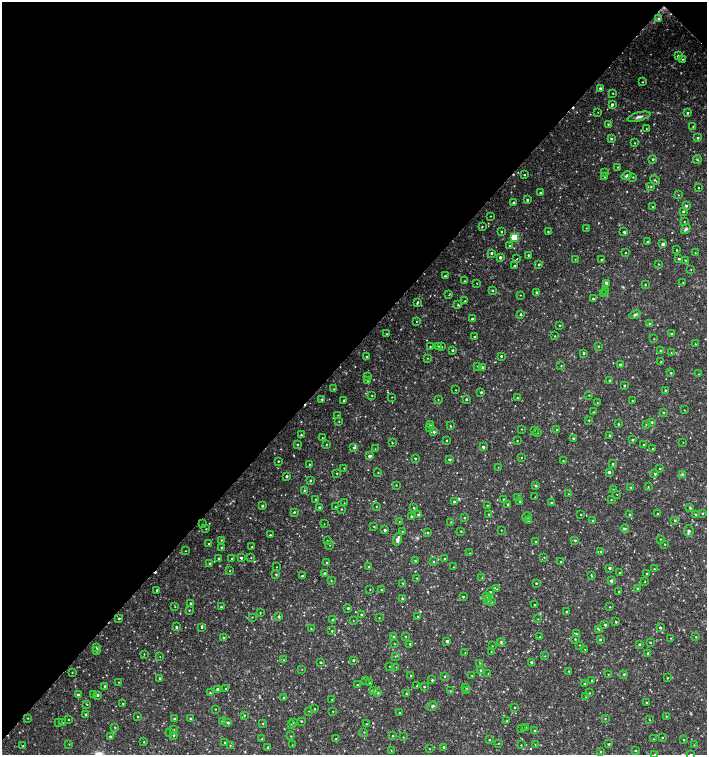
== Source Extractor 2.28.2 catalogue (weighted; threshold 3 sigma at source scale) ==
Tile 2 of 4 x 4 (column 2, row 1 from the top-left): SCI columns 1636-3044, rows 4519-6024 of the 6024 x 6030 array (HDU 1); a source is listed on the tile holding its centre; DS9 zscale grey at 2 x 2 block average (1 PNG px = mean of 2 x 2 image px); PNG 709 x 757 px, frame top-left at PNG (2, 2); each listed source drawn as its Kron ellipse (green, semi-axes under 4 px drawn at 4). Shown black and unused: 47% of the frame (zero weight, under 2 of 3 exposures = <1% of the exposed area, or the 3 px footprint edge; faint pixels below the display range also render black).
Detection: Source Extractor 2.28.2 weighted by HDU 2 'WHT'; one run over the whole footprint, this tile lists its part. Background 0.0326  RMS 0.004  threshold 0.0181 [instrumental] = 3 sigma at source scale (4.5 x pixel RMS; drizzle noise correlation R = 1.50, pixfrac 1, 0.0396/0.0396 arcsec/px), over >= 5 px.
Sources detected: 458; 3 cosmic-ray / hot-pixel residue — neither listed nor drawn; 1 coinciding with a brighter row at this scale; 3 inside a brighter listed object's ellipse — not listed separately; the other 451 listed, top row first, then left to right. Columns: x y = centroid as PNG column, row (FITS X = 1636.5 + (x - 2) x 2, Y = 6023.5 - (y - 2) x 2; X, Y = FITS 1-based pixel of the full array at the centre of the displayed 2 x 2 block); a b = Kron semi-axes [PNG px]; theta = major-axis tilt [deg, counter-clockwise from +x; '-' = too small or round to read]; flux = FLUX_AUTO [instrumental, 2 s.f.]
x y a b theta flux
659 19 3 3 - 1.8
678 56 4 3 - 1.2
682 59 2 2 - 0.5
642 82 2 2 - 0.49
600 88 3 3 - 1.4
613 93 2 2 - 0.53
612 104 3 2 - 2
598 112 2 2 - 0.3
687 113 2 2 - 1.2
639 117 12 3 15 2.8
608 124 3 2 - 0.54
693 127 2 2 - 0.43
646 129 2 2 - 0.39
698 138 3 2 - 1.2
611 139 3 2 - 1.1
635 143 2 2 - 0.4
653 159 2 2 - 1.1
697 159 4 2 - 0.74
618 167 2 2 - 0.52
604 172 2 2 - 0.73
524 175 2 2 - 0.65
627 175 5 3 - 1.6
605 176 3 2 - 1.4
633 177 2 2 - 0.48
655 180 5 2 - 0.77
651 186 3 2 - 0.65
699 188 2 2 - 0.51
540 193 2 2 - 1.2
678 195 2 2 - 0.38
527 200 2 2 - 1.2
513 203 3 2 - 1.2
686 206 2 2 - 1.8
653 207 2 2 - 0.62
683 212 3 2 - 0.94
490 216 2 2 - 0.36
684 221 3 2 - 0.39
482 226 2 2 - 0.5
586 228 2 2 - 0.4
686 229 5 3 - 1.6
501 231 2 2 - 0.68
548 232 2 2 - 0.7
624 232 3 2 - 1.3
515 237 3 3 - 38
647 242 2 2 - 1.1
663 244 3 3 - 2
509 246 2 2 - 1
677 250 2 2 - 0.66
625 252 2 2 - 0.37
491 253 2 2 - 1.5
695 253 2 2 - 0.3
528 255 2 2 - 0.96
500 257 2 2 - 2.4
517 259 2 2 - 0.54
575 259 2 2 - 0.4
601 259 2 2 - 0.59
679 259 3 2 - 1.1
685 260 3 2 - 0.53
539 264 2 2 - 0.98
658 264 2 2 - 0.49
514 266 2 2 - 0.99
691 270 2 2 - 0.37
445 276 2 2 - 1.2
464 281 2 2 - 0.7
477 283 2 2 - 0.29
606 283 4 2 - 2.2
683 283 2 2 - 0.47
645 284 2 2 - 0.53
492 290 3 2 - 1.1
537 292 3 2 - 1.3
606 292 2 2 - 0.73
604 294 2 2 - 1.1
449 295 2 2 - 0.41
520 295 2 2 - 0.36
593 299 2 2 - 1.4
465 301 2 2 - 0.55
417 303 3 2 - 0.9
458 305 3 2 - 0.7
521 314 2 2 - 3.4
635 314 6 3 32 1.5
472 319 2 2 - 1.4
416 321 2 2 - 0.36
650 324 3 3 - 0.97
560 325 2 2 - 0.83
386 334 2 2 - 0.71
672 334 2 2 - 1.2
555 336 2 2 - 0.52
475 337 2 2 - 0.98
654 339 2 2 - 0.4
695 344 2 2 - 0.46
438 346 2 2 - 1.1
598 346 2 2 - 0.61
430 347 2 2 - 0.61
441 347 2 2 - 0.61
452 350 2 2 - 1.4
660 351 2 2 - 0.59
584 353 2 2 - 1.2
671 353 2 2 - 0.35
367 356 2 2 - 0.67
501 356 2 2 - 0.98
427 358 2 2 - 0.42
661 362 2 2 - 0.79
561 365 3 2 - 0.43
620 365 2 2 - 1.8
478 366 2 2 - 0.69
482 367 3 2 - 1.3
671 373 2 2 - 0.74
699 374 2 2 - 0.37
368 376 2 2 - 0.47
610 380 2 2 - 1.4
368 381 3 3 - 0.81
624 386 2 2 - 1.1
334 389 2 2 - 0.33
456 390 2 2 - 0.35
665 390 2 2 - 0.62
481 392 2 2 - 1.3
372 395 2 2 - 0.44
589 395 2 2 - 0.45
392 397 2 2 - 0.38
517 398 2 2 - 0.6
322 399 3 3 - 0.9
438 399 2 2 - 0.42
466 399 2 2 - 1.2
344 400 2 2 - 0.68
632 400 2 2 - 0.42
597 403 2 2 - 0.45
684 410 2 2 - 0.39
593 412 2 2 - 0.46
664 413 2 2 - 0.61
338 416 2 2 - 0.6
589 420 2 2 - 0.57
339 422 2 2 - 0.38
652 422 2 2 - 1.1
618 424 2 2 - 0.84
647 424 2 2 - 0.66
430 425 2 2 - 0.64
450 426 2 2 - 0.62
430 428 2 2 - 1
522 429 2 2 - 0.39
534 430 2 2 - 0.4
557 430 3 2 - 0.47
434 432 3 3 - 1.4
537 432 2 2 - 0.67
301 435 3 2 - 0.96
609 435 2 2 - 1.1
322 438 2 2 - 0.31
573 438 2 2 - 0.91
447 440 2 2 - 0.47
517 440 2 2 - 0.53
633 440 2 2 - 1.1
683 442 2 2 - 0.29
392 443 2 2 - 0.54
326 444 2 2 - 0.47
297 445 2 2 - 0.79
643 445 2 2 - 0.42
483 447 2 2 - 1.8
354 448 3 3 - 1.5
375 449 2 2 - 0.32
653 449 2 2 - 0.8
369 456 3 3 - 1.6
521 457 2 2 - 0.32
415 458 2 2 - 1.1
449 459 2 2 - 1.5
278 461 2 2 - 0.71
563 461 2 2 - 0.7
309 464 2 2 - 0.44
613 464 2 2 - 1
498 467 2 2 - 0.29
344 468 2 2 - 0.47
660 469 2 2 - 0.69
378 472 2 2 - 0.4
609 472 2 2 - 2
337 473 2 2 - 0.51
655 474 3 3 - 0.71
682 474 3 2 - 0.92
286 476 2 2 - 1.9
310 480 2 2 - 0.95
396 485 2 2 - 0.45
536 486 3 3 - 1.1
631 487 3 2 - 0.66
648 487 3 2 - 0.48
304 490 3 2 - 0.61
613 490 2 2 - 0.41
568 494 2 2 - 0.39
617 495 2 2 - 0.7
535 497 2 2 - 0.35
517 498 2 2 - 0.54
316 499 2 2 - 0.51
504 499 2 2 - 0.82
611 499 2 2 - 0.43
520 501 2 2 - 0.57
454 502 2 2 - 2.2
344 503 2 2 - 0.36
551 503 3 3 - 1
508 504 2 2 - 1.1
487 505 2 2 - 0.48
262 506 2 2 - 1.1
376 506 2 2 - 0.41
335 507 2 2 - 0.48
320 508 2 2 - 2.8
414 508 3 2 - 0.79
690 508 3 3 - 0.92
341 509 2 2 - 0.6
294 512 2 2 - 0.88
658 513 2 2 - 0.96
703 513 2 2 - 0.63
489 514 3 2 - 0.81
630 514 2 2 - 0.87
695 514 2 2 - 0.81
418 515 2 2 - 1.3
581 515 2 2 - 0.4
411 516 2 2 - 1.5
527 517 5 3 - 1.9
464 518 2 2 - 1
593 520 2 2 - 0.64
675 520 3 2 - 1
399 521 2 2 - 0.36
528 521 2 2 - 0.45
451 522 3 2 - 0.46
202 524 2 2 - 0.37
324 524 2 2 - 0.31
374 527 2 2 - 0.48
206 529 2 2 - 0.42
625 529 4 3 - 0.97
385 530 2 2 - 2
501 530 2 2 - 0.44
402 531 2 2 - 0.47
461 531 2 2 - 0.65
689 531 5 5 - 2.1
428 533 2 2 - 0.61
270 535 2 2 - 1
398 539 6 3 75 4.5
661 539 2 2 - 0.44
221 540 3 2 - 0.64
327 540 2 2 - 0.31
575 540 3 3 - 1.1
536 541 2 2 - 0.97
209 544 2 2 - 0.5
665 544 2 2 - 0.45
330 545 2 2 - 0.29
221 547 2 2 - 0.51
252 547 2 2 - 0.93
185 551 2 2 - 0.36
601 552 2 2 - 0.72
469 553 2 2 - 0.4
544 557 2 2 - 0.41
241 558 2 2 - 1.4
251 558 2 2 - 0.41
219 559 2 2 - 1.1
232 559 2 2 - 0.61
445 559 2 2 - 1.1
415 561 3 3 - 0.82
327 562 2 2 - 0.49
434 562 3 2 - 0.77
561 562 2 2 - 0.43
209 563 2 2 - 0.9
277 567 2 2 - 0.37
369 567 2 2 - 1
453 567 2 2 - 0.34
609 568 2 2 - 1.9
654 569 2 2 - 0.58
229 571 2 2 - 0.44
619 572 2 2 - 0.42
325 573 2 2 - 1.3
276 574 3 2 - 0.84
647 574 2 2 - 0.51
302 576 2 2 - 1.1
592 576 3 2 - 0.72
417 578 2 2 - 0.47
482 578 3 2 - 0.45
331 581 2 2 - 0.6
611 581 2 2 - 2.8
645 582 2 2 - 0.38
403 583 2 2 - 0.55
536 583 2 2 - 0.9
638 588 3 2 - 0.87
370 589 2 2 - 0.45
381 589 2 2 - 0.58
497 589 2 2 - 0.39
157 590 2 2 - 1.4
490 592 2 2 - 0.55
619 592 2 2 - 1.1
486 596 3 2 - 1.3
463 597 2 2 - 0.85
402 599 2 2 - 1.2
487 600 3 3 - 1.4
491 602 3 3 - 0.93
190 603 3 3 - 0.86
535 605 2 2 - 0.43
175 607 2 2 - 0.35
221 607 3 2 - 0.69
610 607 2 2 - 0.48
348 608 2 2 - 1.2
189 610 2 2 - 0.62
260 612 3 2 - 0.53
567 612 2 2 - 1.3
361 614 2 2 - 0.82
252 617 2 2 - 0.42
279 617 3 2 - 1.3
418 617 2 2 - 0.59
119 618 2 2 - 1.3
379 618 2 2 - 0.41
538 619 2 2 - 0.36
333 620 3 2 - 0.95
353 621 2 2 - 0.26
616 622 2 2 - 0.85
605 625 2 2 - 1.5
176 627 3 2 - 1.2
202 627 3 2 - 1
660 627 2 2 - 1.6
311 629 2 2 - 0.62
599 629 4 2 - 1.1
332 631 3 2 - 0.65
576 634 3 2 - 1.2
405 636 2 2 - 0.65
394 637 2 2 - 0.9
540 637 3 2 - 0.61
696 637 2 2 - 0.44
224 638 2 2 - 0.59
670 638 2 2 - 0.3
575 639 2 2 - 0.62
600 639 2 2 - 0.94
447 641 2 2 - 2.6
501 642 4 3 - 0.96
650 642 3 2 - 0.46
395 644 2 2 - 0.4
410 644 2 2 - 0.99
639 644 2 2 - 1.2
579 645 2 2 - 0.37
492 646 2 2 - 0.31
97 648 3 2 - 1
585 649 2 2 - 0.29
96 651 3 2 - 0.91
491 651 2 2 - 0.43
465 653 2 2 - 0.47
648 653 3 2 - 1.5
144 654 2 2 - 0.38
395 656 3 2 - 0.42
545 656 2 2 - 0.43
160 657 2 2 - 0.32
284 660 3 2 - 0.63
353 660 2 2 - 0.96
320 662 2 2 - 0.79
531 662 3 3 - 1.3
480 663 2 2 - 0.48
389 666 2 2 - 0.4
396 667 2 2 - 0.34
302 669 2 2 - 0.3
481 670 2 2 - 1.8
569 671 2 2 - 0.52
72 672 2 2 - 0.46
488 673 2 2 - 0.33
608 674 2 2 - 0.41
624 674 3 2 - 1
411 675 2 2 - 0.75
445 676 2 2 - 0.81
472 676 2 2 - 0.45
159 678 2 2 - 0.82
667 678 2 2 - 0.54
365 680 2 2 - 0.8
432 680 2 2 - 1.1
592 680 2 2 - 1.6
118 682 2 2 - 0.33
369 683 2 2 - 0.53
584 684 2 2 - 0.94
357 685 2 2 - 0.84
105 686 2 2 - 1
417 686 2 2 - 0.46
424 687 2 2 - 0.65
466 687 3 2 - 1.1
217 689 3 2 - 1.3
226 689 2 2 - 0.8
374 690 3 3 - 1.6
466 690 3 2 - 0.62
450 691 3 2 - 0.58
378 692 3 2 - 1.5
210 693 3 2 - 0.64
406 693 2 2 - 0.63
589 693 2 2 - 0.43
93 694 2 2 - 0.64
78 695 2 2 - 3.3
97 695 2 2 - 1.3
284 697 2 2 - 0.78
586 697 2 2 - 0.46
332 699 2 2 - 0.57
646 702 2 2 - 1
123 703 2 2 - 0.43
87 704 2 2 - 0.58
432 706 5 3 - 1.2
515 707 2 2 - 0.78
215 709 2 2 - 0.42
314 709 2 2 - 0.56
309 711 2 2 - 0.32
333 711 2 2 - 0.44
400 713 2 2 - 0.54
86 714 2 2 - 0.7
244 715 2 2 - 0.69
666 716 3 2 - 0.53
138 717 2 2 - 0.5
28 718 2 2 - 0.48
191 718 3 2 - 0.79
68 719 2 2 - 0.59
174 719 2 2 - 0.87
605 719 3 2 - 0.45
650 720 2 2 - 0.47
301 721 2 2 - 0.74
507 721 3 2 - 0.84
222 722 3 2 - 0.56
293 722 2 2 - 0.46
59 723 2 2 - 0.59
62 723 2 2 - 0.43
228 723 3 2 - 1.3
263 723 2 2 - 0.58
366 724 2 2 - 0.33
291 725 3 2 - 0.58
115 727 2 2 - 0.6
526 727 2 2 - 0.38
521 729 3 2 - 0.72
174 730 2 2 - 0.36
534 731 3 2 - 0.76
170 732 2 2 - 0.72
364 732 3 2 - 0.44
110 736 2 2 - 1.3
174 736 2 2 - 0.82
291 736 2 2 - 0.34
393 736 2 2 - 0.64
403 737 2 2 - 0.49
663 737 2 2 - 0.55
262 739 3 2 - 0.51
336 739 3 2 - 0.6
653 739 2 2 - 0.33
489 740 2 2 - 0.68
684 740 2 2 - 0.64
144 742 2 2 - 0.51
225 743 2 2 - 0.89
498 743 2 2 - 0.46
69 744 3 2 - 0.42
609 744 2 2 - 0.81
230 745 2 2 - 0.45
292 745 2 2 - 0.3
521 745 2 2 - 0.47
535 745 3 2 - 0.34
694 745 3 2 - 0.37
23 746 2 2 - 0.38
443 747 2 2 - 1.4
268 748 2 2 - 0.75
429 749 2 2 - 0.35
391 750 3 2 - 0.35
636 750 2 2 - 0.6
600 752 3 2 - 0.63
655 754 2 2 - 0.4
691 754 2 2 - 0.67
Isophote crosses this tile's border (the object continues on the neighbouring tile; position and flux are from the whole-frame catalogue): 2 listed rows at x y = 655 754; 691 754
Diffuse or blended objects may show on this block-average render without a row.